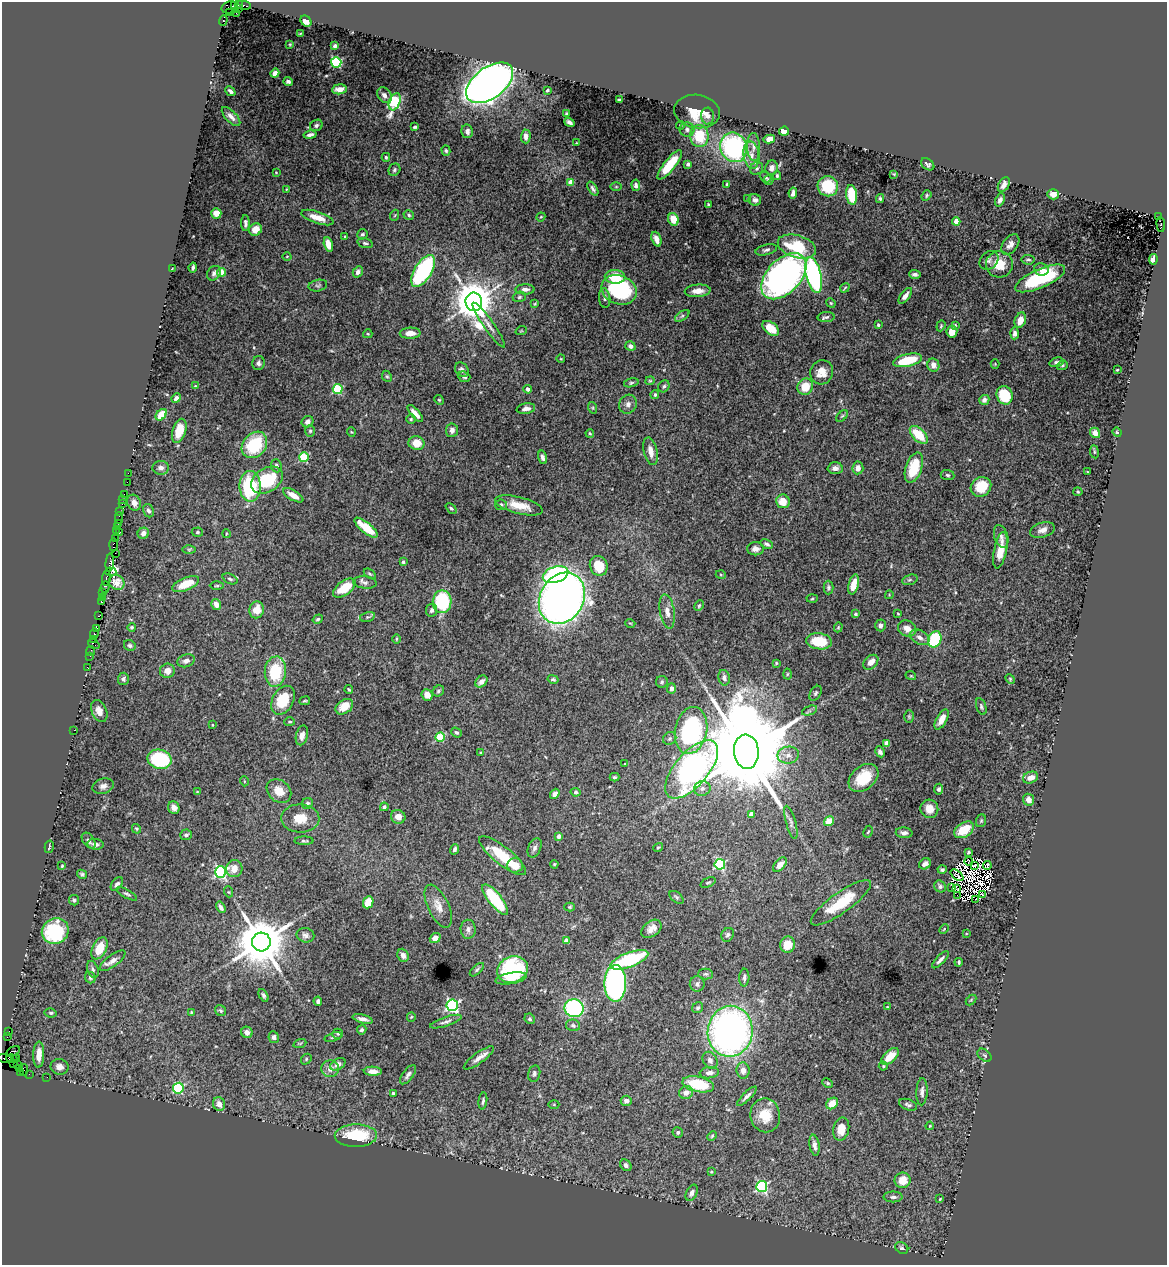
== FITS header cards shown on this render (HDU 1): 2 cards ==
NAXIS1  =                 1165
NAXIS2  =                 1263

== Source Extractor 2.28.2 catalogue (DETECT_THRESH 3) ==
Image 1165 x 1263 px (HDU 1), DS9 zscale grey, 1 PNG px = 1 image px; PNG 1169 x 1267 px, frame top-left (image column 1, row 1263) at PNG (2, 2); each listed source drawn as its Kron ellipse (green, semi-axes under 4 px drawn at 4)
Background 2.75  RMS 0.038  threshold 0.113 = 3 sigma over >= 5 px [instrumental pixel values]
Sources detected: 498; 11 with non-positive FLUX_AUTO (blend fragments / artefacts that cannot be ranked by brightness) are neither listed nor drawn; the other 487 listed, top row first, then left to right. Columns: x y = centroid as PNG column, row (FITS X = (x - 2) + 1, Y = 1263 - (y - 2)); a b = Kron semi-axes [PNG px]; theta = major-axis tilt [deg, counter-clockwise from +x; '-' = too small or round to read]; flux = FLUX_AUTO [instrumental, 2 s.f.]
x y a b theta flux
238 5 4 3 - 560
243 5 7 3 -8 460
235 6 4 2 - 680
230 7 8 6 12 1200
238 9 2 2 - 160
229 12 3 2 - 1300
236 13 2 2 - 52
223 20 5 3 - 1300
306 21 6 5 - 16
300 33 3 2 - 1.8
290 44 4 4 - 2.4
335 46 4 3 - 6.8
336 62 5 5 - 210
275 73 5 4 - 12
288 81 4 3 - 6
490 83 27 15 36 1900
339 89 7 5 5 19
547 90 3 3 - 3.4
230 91 5 3 - 6.9
384 95 8 6 -54 13
619 99 3 2 - 2.8
395 102 9 5 68 290
697 111 23 16 -8 63
566 114 3 3 - 3
708 116 8 6 -87 10
231 117 12 5 -47 12
569 122 5 3 - 8.9
316 125 6 5 - 5.7
681 125 4 3 - 2.7
415 127 4 3 - 3.9
687 130 7 7 - 9.2
467 131 7 5 -78 11
784 131 5 4 - 39
310 135 6 3 12 8.1
526 136 7 5 89 13
699 136 11 9 -83 90
769 139 6 4 11 20
577 143 4 2 - 1.9
734 147 15 13 -68 380
754 147 14 6 -88 12
446 151 5 4 - 3.7
751 155 13 8 -83 20
386 157 4 3 - 3.9
688 164 4 4 - 6.2
928 164 7 5 -36 7.1
670 165 18 5 52 91
757 168 7 6 - 5.1
772 168 7 6 - 13
394 170 6 5 - 5.1
276 172 3 2 - 1.7
894 174 4 4 - 2.2
777 176 4 3 - 4.2
766 177 6 5 - 4.5
768 180 5 4 - 4.4
571 182 4 4 - 38
727 184 3 3 - 3.6
636 185 6 4 -84 6.4
1004 185 8 5 61 13
828 186 10 10 - 94
616 187 6 4 0 2.8
286 189 3 2 - 1.8
593 189 8 4 -58 6.6
793 193 5 3 - 11
1053 194 6 5 - 15
852 195 10 5 -83 100
926 195 5 4 - 3.6
748 198 4 3 - 2
880 199 4 3 - 3.7
755 200 6 5 - 8.1
1000 200 7 4 66 8
709 204 3 3 - 3.5
216 213 5 5 - 28
395 215 5 3 - 2.5
409 215 5 4 - 4.5
1159 216 3 2 - 210
541 217 4 4 - 2.5
317 218 17 6 -18 33
673 219 6 5 - 36
956 221 4 4 - 36
245 223 8 4 -89 7.9
1161 224 7 3 -85 960
255 229 7 5 32 26
362 234 5 5 - 5.2
345 236 4 3 - 2.3
656 239 8 4 -69 14
365 243 8 4 -15 5.8
328 245 7 4 -76 27
1010 245 11 7 53 17
797 246 20 11 -16 120
766 250 11 5 15 7.3
287 256 4 3 - 1.9
1153 259 5 3 - 27
989 260 10 8 44 11
1028 260 6 5 - 4.7
999 264 13 13 - 53
193 267 5 3 - 5.1
172 269 3 2 - 2.8
1042 269 7 6 - 15
423 271 18 8 59 330
221 272 4 4 - 60
358 272 6 4 59 10
214 273 8 6 54 7.5
915 274 6 3 -3 6.3
814 275 18 7 -77 480
784 276 27 17 46 1100
615 277 10 7 -3 72
1040 278 27 9 24 180
318 285 9 5 12 6.1
845 288 5 2 - 2.6
525 289 9 5 0 12
619 290 18 14 -23 250
698 291 13 6 4 22
905 296 9 4 52 14
519 297 7 5 18 4.8
605 298 10 5 -84 7.6
474 302 9 8 - 8100
831 303 5 4 - 3.1
535 304 4 3 - 2.5
682 316 8 4 36 5.2
826 317 8 5 2 5.9
1020 320 8 5 69 33
489 325 27 5 -55 18
878 325 3 3 - 3.8
955 325 4 3 - 3.4
941 326 6 4 69 3.2
771 328 9 6 -38 46
521 331 6 3 18 2.5
952 332 6 5 - 31
410 333 10 5 1 18
1014 333 6 4 86 7.6
368 334 5 4 - 2.9
630 346 5 4 - 10
561 359 4 3 - 1.8
907 360 15 6 13 90
1056 362 7 4 16 6.7
258 363 7 6 - 7.6
995 364 4 4 - 2.3
933 365 7 6 - 17
1062 365 6 4 21 3.8
462 370 8 6 -49 7.7
1117 370 3 2 - 2.1
822 372 12 11 - 33
387 376 6 4 -66 3.7
464 377 6 5 - 6.4
650 381 4 3 - 2.4
631 383 7 4 14 4.1
195 386 3 3 - 2.2
664 386 6 5 - 5.2
805 387 8 7 - 45
338 389 5 5 - 170
528 389 4 4 - 7.3
655 395 4 4 - 4.5
1005 395 9 8 - 110
176 398 5 4 - 8.8
439 400 5 4 - 2.9
984 400 5 5 - 11
628 404 9 8 - 11
593 408 6 4 -72 3.5
526 409 9 5 10 12
415 413 10 4 -49 15
161 415 6 4 49 49
842 416 7 4 44 3.5
411 419 4 4 - 3.2
308 422 6 5 - 14
452 430 7 6 - 9.9
179 431 12 6 72 43
310 431 6 5 - 4.1
351 432 5 3 - 1.9
1117 432 5 4 - 3.1
590 433 4 3 - 2.9
1095 433 5 4 - 16
919 435 11 6 -45 78
417 443 8 7 - 32
254 445 14 11 49 140
651 451 14 6 -77 21
1094 452 6 3 -82 2.9
304 457 5 5 - 130
542 457 7 4 -76 8.5
276 466 7 5 -84 7.6
161 468 8 7 - 12
835 468 7 6 - 10
858 468 6 5 - 16
914 468 16 8 71 86
1088 472 3 2 - 2
128 473 2 2 - 39
947 475 7 5 -5 4.5
267 480 17 12 31 130
127 482 2 2 - 57
250 486 15 10 -89 170
981 487 11 9 35 67
1078 492 4 4 - 2.9
124 494 2 2 - 120
293 495 11 5 -30 26
123 499 2 2 - 63
783 501 7 6 - 32
122 503 3 3 - 390
134 503 8 6 -62 17
501 505 6 5 - 5.1
519 505 24 8 -14 47
451 508 6 4 -43 4
120 511 3 2 - 120
148 511 7 5 -63 7.3
119 518 6 2 -90 320
118 523 2 2 - 280
117 527 3 2 - 260
366 528 14 5 -39 72
116 530 2 2 - 380
1042 530 13 7 17 15
197 532 6 4 4 4.2
119 533 3 2 - 330
143 533 6 5 - 13
226 534 4 2 - 2.2
1001 536 12 6 -73 11
116 539 3 2 - 300
767 544 6 4 -27 5.9
113 545 6 3 88 510
189 549 6 4 1 4.1
755 549 8 6 0 12
1000 550 19 6 79 45
115 553 2 2 - 270
403 562 3 3 - 3.7
110 563 9 4 84 1100
599 566 10 8 -65 56
111 572 5 3 - 310
370 574 7 3 -36 3.2
555 575 13 8 17 400
721 575 5 3 - 2.4
106 578 7 3 80 1500
230 579 8 5 -23 5.6
910 580 8 5 19 4.6
117 582 8 7 - 18
365 582 12 6 -5 8.6
186 584 14 6 23 56
854 584 10 5 75 34
217 586 7 3 1 3.4
105 587 6 3 73 900
828 587 7 5 -90 5
344 588 13 7 36 64
103 593 2 2 - 94
889 595 4 3 - 2
102 597 3 2 - 280
562 598 27 22 59 2000
812 599 5 3 - 2.8
102 602 4 3 - 410
442 602 11 9 90 200
216 604 5 4 - 16
699 606 5 3 - 3.2
257 610 8 7 - 33
432 610 6 5 - 6.6
667 611 17 7 -81 20
856 614 4 4 - 3.9
898 614 3 3 - 2.2
99 616 4 3 - 330
367 617 8 4 14 4.1
318 619 5 4 - 4.4
630 623 5 3 - 2
880 625 6 5 - 8.4
132 627 4 4 - 3.7
838 627 5 4 - 3.1
96 628 4 3 - 260
907 629 9 7 -26 20
94 633 5 3 - 530
920 637 10 6 -30 14
94 639 3 2 - 320
396 639 5 3 - 2.6
935 639 8 6 64 150
819 641 13 8 -6 91
94 644 6 3 -37 970
130 645 6 5 - 6.6
90 651 5 2 - 230
90 656 2 2 - 160
186 661 9 6 19 12
871 662 9 6 45 20
776 663 3 3 - 2.8
87 667 2 2 - 110
167 671 7 7 - 22
275 671 15 10 85 120
787 674 5 3 - 2.5
911 676 5 3 - 2.5
724 678 8 5 -78 7.8
123 679 6 5 - 7.3
553 679 5 4 - 4.2
1010 679 5 4 - 3.1
481 682 7 5 41 15
662 682 6 5 - 4.8
671 688 5 4 - 7.7
349 689 4 3 - 2.9
438 691 6 5 - 4.7
815 693 8 5 59 5.4
427 695 6 5 - 19
283 700 15 10 62 89
305 701 5 3 - 2.8
981 706 9 5 -72 5.2
344 707 9 6 34 33
99 711 11 7 -65 20
810 711 8 4 18 5.2
909 716 6 5 - 3.5
942 719 11 5 62 22
290 722 5 4 - 3
212 725 3 2 - 1.8
74 730 2 2 - 61
691 730 24 16 78 360
456 732 6 4 -39 4.6
302 735 10 6 76 15
440 737 5 4 - 99
670 738 7 6 - 5.6
887 743 4 4 - 26
746 752 17 12 -85 68000
880 752 6 4 -62 8.8
481 753 3 3 - 3.6
788 755 10 8 10 18
160 759 12 9 -14 170
625 764 4 3 - 1.9
692 769 35 17 49 890
614 777 5 3 - 3.8
1031 777 8 5 20 20
863 778 17 12 41 69
244 781 5 3 - 2.2
103 786 11 7 16 12
702 788 8 7 - 11
939 789 5 4 - 5.8
279 791 13 10 -42 33
197 792 3 2 - 1.7
576 792 5 4 - 4.5
555 794 5 4 - 11
1029 800 6 5 - 15
307 803 6 5 - 5.9
384 807 4 4 - 7.6
174 808 6 5 - 13
929 809 9 9 - 26
751 814 4 4 - 23
398 817 7 6 - 20
300 818 19 14 -2 44
829 821 5 4 - 37
981 821 6 5 - 4
791 822 17 5 -74 9.5
136 829 5 4 - 2.7
964 830 11 7 34 62
868 832 6 3 61 3.2
904 833 8 5 -5 9.7
186 835 6 5 - 6.4
559 836 4 3 - 15
89 841 9 5 -55 8.2
304 841 9 3 0 3.9
95 844 8 5 -5 10
49 847 6 2 77 2.6
658 847 5 3 - 3
535 848 10 6 65 9.4
454 849 5 4 - 7.2
968 852 3 3 - 3.1
503 856 29 9 -38 93
969 861 4 2 - 3.4
554 864 4 3 - 2.8
720 864 5 5 - 230
925 864 6 5 - 11
515 865 7 7 - 26
780 865 8 5 47 16
975 865 3 2 - 1.9
62 866 3 3 - 2.9
987 866 5 2 - 2.3
234 869 8 8 - 25
942 870 4 3 - 5.1
221 872 6 5 - 380
82 874 5 4 - 4.1
957 875 7 2 -39 1.9
708 882 8 4 25 4.2
117 884 8 5 50 7.6
940 886 6 5 - 7.6
952 887 2 2 - 4
956 889 4 2 - 2
229 892 5 3 - 2.5
127 894 11 4 -28 5.5
983 894 2 2 - 5.1
957 895 2 2 - 3.4
676 897 8 5 -38 4.8
976 899 2 2 - 2.7
74 900 5 5 - 4.5
495 900 19 6 -51 140
368 902 6 5 - 59
841 903 36 10 35 95
438 906 23 10 -65 29
221 907 6 3 -59 8.5
570 907 5 4 - 3.3
468 929 9 7 -89 10
651 929 11 7 38 20
944 929 5 3 - 2.4
55 931 14 12 29 200
966 934 4 2 - 1.6
305 935 9 7 -12 8.7
728 935 7 6 - 6.1
435 938 5 5 - 16
566 940 4 4 - 16
261 942 9 9 - 15000
788 945 8 7 - 39
99 948 12 7 64 56
403 955 7 5 -68 12
629 960 20 7 21 210
940 960 11 4 46 10
113 961 15 6 37 13
959 962 4 3 - 3.7
93 969 9 5 -73 6
477 970 9 4 42 4.8
512 970 16 13 19 200
705 974 7 5 -1 4.9
90 978 6 5 - 5.2
511 978 16 5 10 23
744 978 9 5 88 6.9
615 983 18 11 -89 640
697 984 7 7 - 8.2
263 995 7 4 -63 5.1
971 1000 6 4 45 2.7
318 1001 5 4 - 8.7
452 1005 6 5 - 460
887 1007 4 3 - 1.9
574 1008 9 9 - 290
698 1008 6 5 - 6
221 1011 6 5 - 4.2
51 1013 6 4 -12 4.3
191 1013 3 2 - 2.3
411 1017 5 4 - 3
363 1019 10 4 -15 12
530 1019 5 5 - 4.5
446 1022 16 4 18 9.1
573 1025 7 5 -13 5.9
362 1030 5 4 - 6
730 1031 25 22 83 1100
8 1032 4 3 - 210
247 1032 6 5 - 13
338 1034 5 5 - 4
7 1037 4 2 - 260
274 1037 6 5 - 9
333 1037 9 4 18 4.4
300 1043 6 4 19 3
13 1051 8 4 26 1000
39 1055 13 5 88 29
985 1055 8 5 -41 5.1
890 1056 10 5 42 40
4 1058 7 3 -8 320
12 1058 6 3 -13 750
16 1058 4 3 - 650
479 1058 18 5 36 17
306 1059 6 4 49 3.7
710 1060 9 7 -58 10
14 1063 3 2 - 230
18 1064 3 2 - 340
338 1064 8 5 30 12
883 1066 4 4 - 3.2
60 1067 9 7 -11 16
20 1068 4 2 - 160
330 1069 9 8 - 18
23 1070 6 3 -84 350
743 1070 8 6 -84 15
373 1071 9 4 -2 16
20 1072 4 2 - 98
534 1073 8 6 78 7.3
709 1073 10 5 6 13
29 1074 2 2 - 42
408 1075 11 5 52 9.8
47 1077 2 2 - 63
828 1083 5 3 - 3.5
698 1084 16 7 -12 110
178 1088 5 5 - 200
686 1092 7 6 - 17
922 1092 13 5 87 10
393 1093 3 3 - 3.8
747 1096 13 4 45 9.3
483 1101 9 4 82 5.2
626 1101 5 5 - 8.5
832 1103 6 5 - 32
219 1104 7 6 - 16
554 1104 5 3 - 2.2
908 1105 9 5 -20 6.3
765 1115 17 15 -80 53
930 1126 4 3 - 2.7
841 1129 12 8 79 33
678 1132 5 5 - 4.7
356 1136 21 11 1 140
712 1136 5 4 - 3.1
814 1145 10 5 -81 10
626 1165 6 5 - 8.7
711 1172 4 3 - 3
903 1180 8 7 - 41
762 1186 5 5 - 340
692 1193 8 5 62 9.7
893 1197 9 5 0 8.5
940 1199 4 3 - 2.4
902 1248 7 5 -31 6.5
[11 non-positive-flux detections neither listed nor drawn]